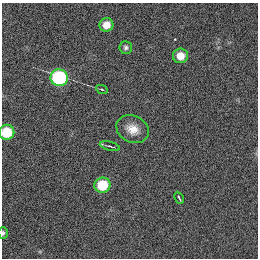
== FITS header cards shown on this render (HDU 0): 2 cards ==
NAXIS1  =                  256
NAXIS2  =                  256

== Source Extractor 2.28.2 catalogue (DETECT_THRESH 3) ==
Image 256 x 256 px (HDU 0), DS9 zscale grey, 1 PNG px = 1 image px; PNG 260 x 260 px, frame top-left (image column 1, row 256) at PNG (2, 3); each listed source drawn as its Kron ellipse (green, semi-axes under 4 px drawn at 4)
Background -2.12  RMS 56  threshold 169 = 3 sigma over >= 5 px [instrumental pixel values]
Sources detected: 11; all 11 listed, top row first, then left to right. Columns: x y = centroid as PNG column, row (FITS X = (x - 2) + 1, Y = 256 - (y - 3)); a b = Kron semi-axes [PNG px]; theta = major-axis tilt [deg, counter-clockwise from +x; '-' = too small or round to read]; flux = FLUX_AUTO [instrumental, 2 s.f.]
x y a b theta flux
106 25 7 6 - 44000
126 48 6 6 - 9600
180 56 7 7 - 45000
59 78 9 8 - 390000
102 89 6 3 -27 8300
133 129 17 13 -27 49000
7 132 7 7 - 120000
110 146 10 3 -15 6900
102 185 8 7 - 140000
179 198 6 2 -64 5200
3 233 6 4 88 6900
At the frame edge (FLAGS 8, measured only in part): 2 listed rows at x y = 7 132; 3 233